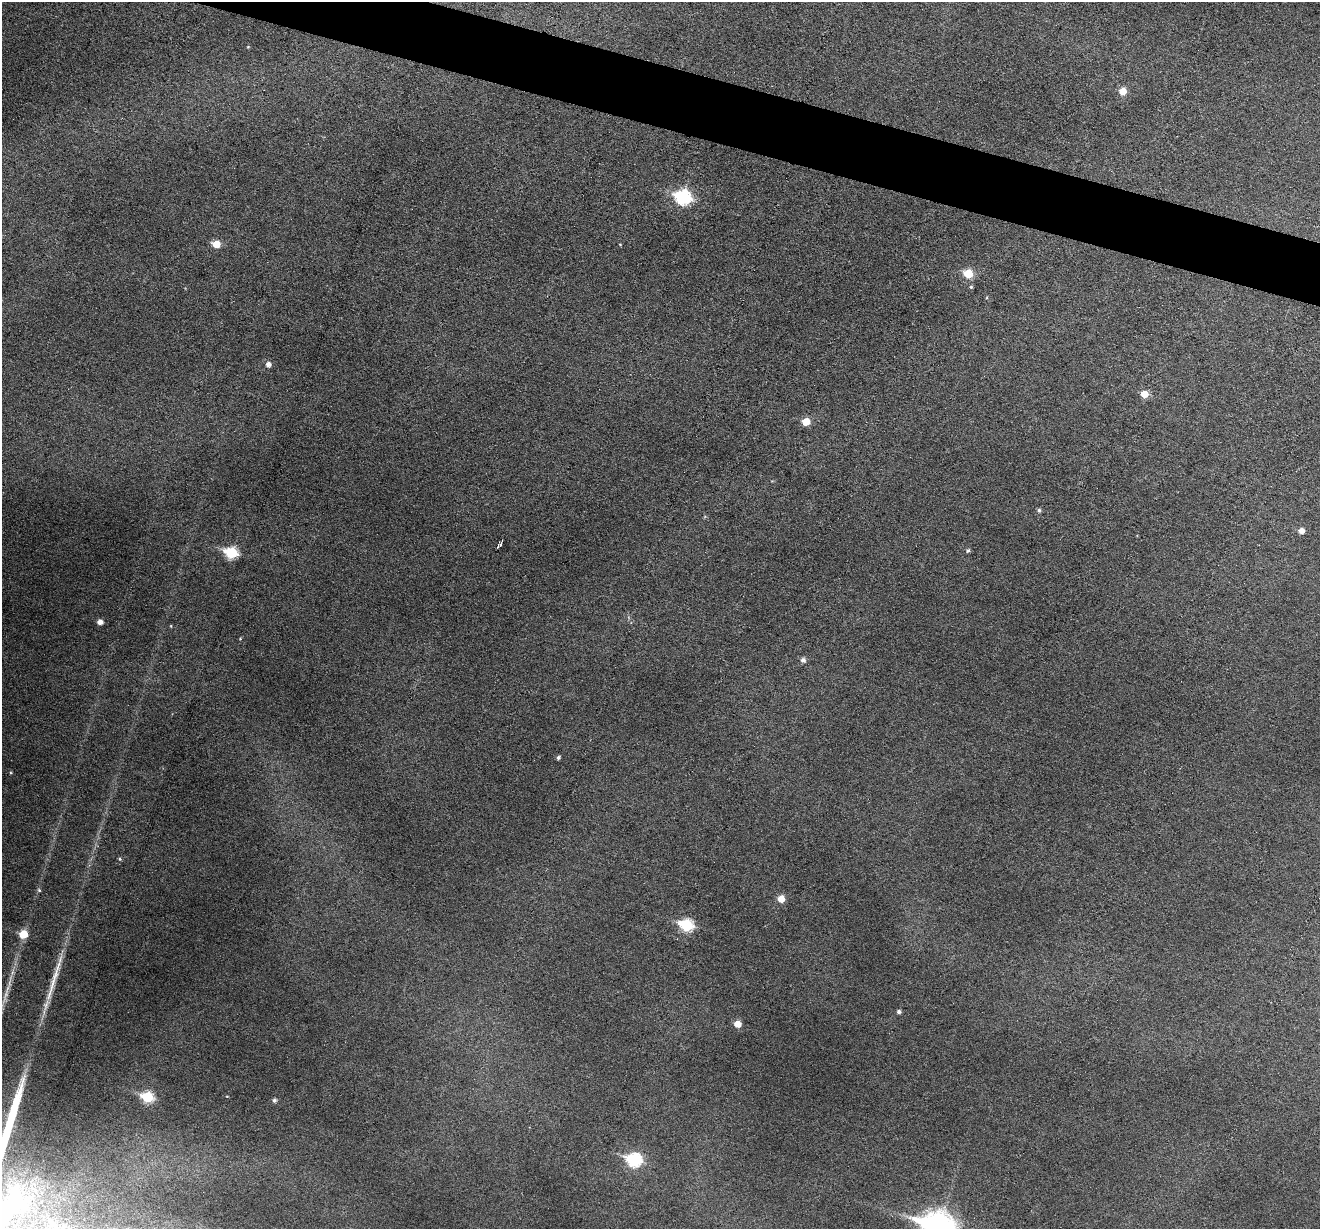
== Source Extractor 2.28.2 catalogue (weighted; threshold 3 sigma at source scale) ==
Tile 11 of 4 x 4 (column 3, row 3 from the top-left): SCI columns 2637-3954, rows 1357-2583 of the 5274 x 5294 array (HDU 1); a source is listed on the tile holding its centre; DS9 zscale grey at full resolution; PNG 1322 x 1231 px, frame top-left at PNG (2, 2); no overlay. Shown black and unused: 4% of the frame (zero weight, under 3 of 6 exposures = <1% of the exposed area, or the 3 px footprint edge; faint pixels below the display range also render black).
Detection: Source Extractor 2.28.2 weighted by HDU 2 'WHT'; one run over the whole footprint, this tile lists its part. Background 0.0483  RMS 0.0059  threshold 0.0241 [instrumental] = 3 sigma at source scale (4.09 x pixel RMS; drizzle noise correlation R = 1.36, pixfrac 0.8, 0.05/0.05 arcsec/px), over >= 5 px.
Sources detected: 33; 2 long thin detections or spike segments (spike, bleed or trail) — not listed; the other 31 listed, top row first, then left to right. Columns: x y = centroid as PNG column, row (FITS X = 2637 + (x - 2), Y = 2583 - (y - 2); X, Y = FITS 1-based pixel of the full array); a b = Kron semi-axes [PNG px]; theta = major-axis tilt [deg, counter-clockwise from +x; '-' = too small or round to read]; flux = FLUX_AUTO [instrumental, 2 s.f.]
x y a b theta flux
248 47 4 4 - 0.48
1123 91 6 6 - 7.6
683 197 8 7 - 84
216 244 6 6 - 9.6
620 244 4 2 - 0.38
968 274 6 6 - 18
971 287 4 4 - 0.76
268 364 5 5 - 2.8
1144 394 6 6 - 8.5
806 422 6 6 - 9.5
1039 510 5 5 - 1.2
1301 531 5 5 - 3.9
499 545 6 3 41 1.5
968 550 5 4 - 1.1
231 553 7 6 - 44
100 622 5 5 - 3.1
171 626 4 3 - 0.41
803 660 6 5 - 2.2
558 757 5 4 - 1.2
120 859 5 4 - 0.75
39 890 5 4 - 0.82
781 899 6 6 - 6.9
686 925 7 6 - 50
23 934 6 6 - 15
12 972 7 4 70 1.5
899 1012 5 4 - 1.4
737 1024 6 6 - 5.8
147 1097 7 6 - 37
274 1100 5 4 - 1.4
634 1160 8 7 - 71
938 1227 13 10 -17 730
Isophote crosses this tile's border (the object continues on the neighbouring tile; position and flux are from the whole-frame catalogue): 1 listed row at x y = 938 1227